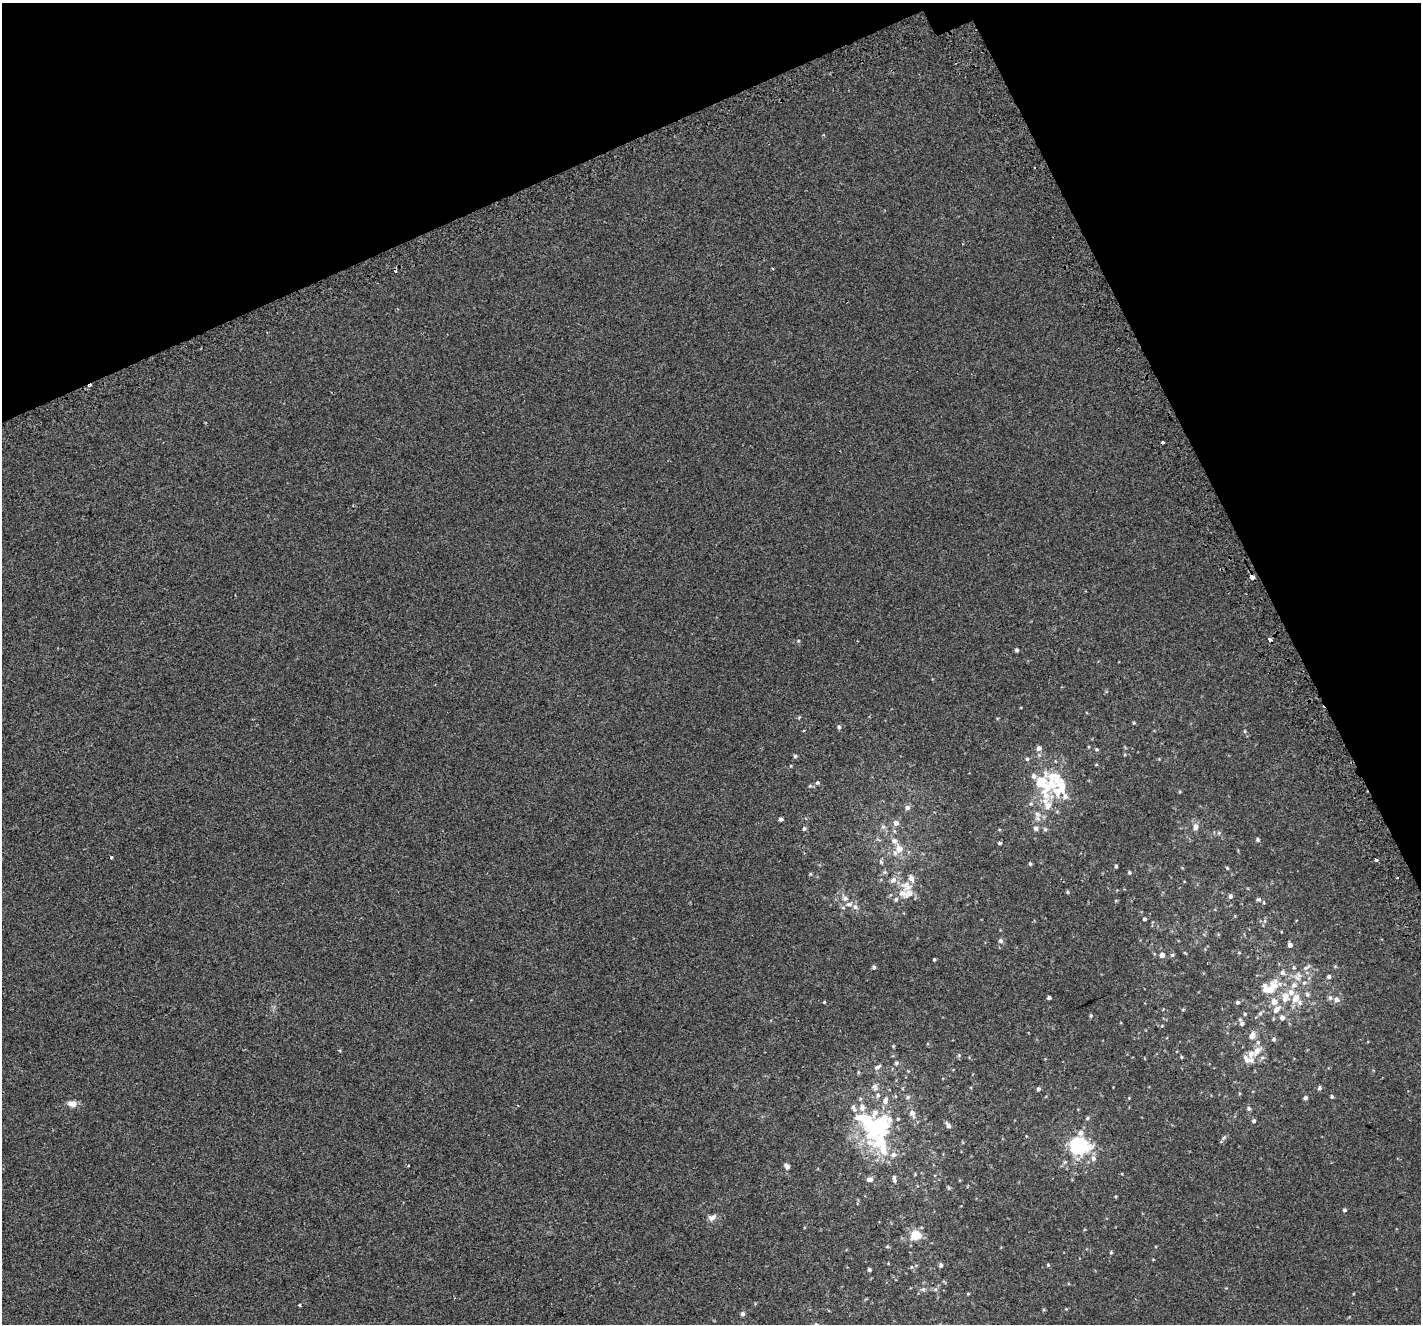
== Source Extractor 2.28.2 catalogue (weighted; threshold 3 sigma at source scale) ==
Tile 3 of 4 x 4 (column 3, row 1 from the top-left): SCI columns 2886-4304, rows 4172-5493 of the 5784 x 5641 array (HDU 1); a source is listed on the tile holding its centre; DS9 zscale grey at full resolution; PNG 1423 x 1326 px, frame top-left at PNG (2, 3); no overlay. Shown black and unused: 21% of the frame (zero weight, under 2 of 3 exposures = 3% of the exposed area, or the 3 px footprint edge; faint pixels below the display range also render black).
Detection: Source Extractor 2.28.2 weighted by HDU 2 'WHT'; one run over the whole footprint, this tile lists its part. Background 0.00127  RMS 0.0056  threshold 0.0251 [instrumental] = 3 sigma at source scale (4.5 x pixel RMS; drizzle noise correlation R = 1.50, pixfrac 1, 0.0396/0.0396 arcsec/px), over >= 5 px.
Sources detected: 148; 2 inside a brighter object's white glare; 4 cosmic-ray / hot-pixel residue — not listed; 26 inside a brighter listed object's ellipse — not listed separately; the other 116 listed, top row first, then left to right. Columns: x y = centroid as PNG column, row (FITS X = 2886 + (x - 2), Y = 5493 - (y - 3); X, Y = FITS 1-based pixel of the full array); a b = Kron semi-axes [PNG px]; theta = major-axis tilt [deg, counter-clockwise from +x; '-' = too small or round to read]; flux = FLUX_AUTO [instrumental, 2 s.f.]
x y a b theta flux
1252 577 5 3 - 6.2
1270 639 3 3 - 2.7
798 641 5 3 - 0.51
1017 650 5 5 - 0.91
1134 723 5 3 - 0.52
839 727 5 5 - 0.99
1245 731 5 3 - 0.56
1038 748 7 6 - 1.8
1097 749 5 4 - 0.64
795 756 5 4 - 0.91
1027 759 5 4 - 0.81
1034 776 8 6 -77 1.7
817 782 5 5 - 0.91
1048 786 32 16 50 18
1065 796 8 8 - 2.5
908 808 6 6 - 1.7
1037 814 9 7 -39 2.4
781 819 4 4 - 1.2
896 823 6 6 - 2.4
883 827 6 6 - 1.2
1195 827 9 6 85 2.5
1036 828 7 6 - 1.3
804 829 5 5 - 0.88
1045 829 6 6 - 0.89
1219 833 6 4 -73 0.64
1258 840 5 4 - 0.89
1000 843 5 4 - 0.72
899 849 14 10 -71 5.1
111 857 3 3 - 0.9
1376 860 3 3 - 0.93
881 862 6 5 - 0.85
1030 864 5 4 - 0.68
1116 866 4 3 - 0.77
1227 868 5 4 - 0.55
1129 872 4 4 - 0.75
1397 877 3 2 - 0.69
906 886 18 13 -40 6.9
1068 892 5 4 - 0.68
1230 896 6 5 - 1.2
845 898 10 7 -48 2.6
896 899 7 5 75 1
1258 899 8 4 0 0.9
855 907 7 6 - 1.7
1144 919 4 4 - 0.85
1001 941 6 6 - 1.3
1290 945 5 4 - 1.8
1239 953 5 3 - 0.42
1162 955 5 5 - 2.7
1172 955 5 5 - 0.78
934 959 4 3 - 0.55
874 967 5 5 - 0.98
1294 968 5 3 - 0.49
1306 968 11 5 29 1.5
1282 972 7 6 - 1.6
1329 977 5 5 - 1.3
1297 978 13 6 -41 3.2
1275 985 20 10 7 6.5
1307 994 6 6 - 1.1
1285 995 12 9 -59 4.5
1049 998 4 3 - 1.2
1296 998 10 8 75 6
1337 1000 7 6 - 1.7
824 1002 4 3 - 0.46
1238 1002 5 5 - 0.96
1274 1002 7 7 - 4.1
1276 1009 11 7 46 3.1
1260 1013 6 5 - 0.98
1245 1014 5 5 - 0.67
1091 1016 5 4 - 0.63
1282 1018 6 5 - 2.1
1242 1023 7 6 - 1.6
1252 1036 8 7 - 3.5
1274 1039 5 5 - 0.93
893 1046 4 4 - 0.55
1257 1051 14 8 48 4.5
1181 1057 5 3 - 0.48
1247 1059 15 9 -18 4.6
896 1063 6 5 - 0.86
877 1067 11 5 32 1.6
858 1072 5 3 - 0.58
875 1087 10 7 -84 2.1
1319 1088 6 5 - 1
1038 1089 4 4 - 1
895 1096 5 3 - 0.5
908 1097 6 5 - 0.93
1332 1097 4 4 - 0.87
1305 1098 5 5 - 1.2
885 1100 11 7 76 2.7
72 1104 12 8 -2 3.1
1249 1109 6 5 - 1
912 1113 10 7 -66 2.8
1087 1118 5 4 - 0.71
1254 1121 5 4 - 0.72
948 1125 8 4 -62 1.7
878 1128 22 11 43 51
1081 1133 8 7 - 2.2
1224 1138 7 5 48 1.1
881 1143 58 31 -51 42
1079 1146 10 8 -3 85
1093 1158 8 7 - 2.2
408 1165 3 2 - 0.48
787 1166 7 5 -45 1.5
870 1179 8 6 8 2
1344 1210 5 4 - 0.88
712 1218 12 7 30 2.4
916 1235 11 9 5 10
887 1247 6 3 19 0.58
1111 1252 5 4 - 0.59
941 1265 7 4 -89 0.94
1048 1265 4 4 - 0.57
911 1267 5 3 - 0.53
869 1269 4 4 - 0.96
923 1289 6 5 - 1
968 1294 5 3 - 0.45
300 1305 3 3 - 0.9
743 1314 5 4 - 1.4
Overlapping masked pixels (flux is a lower limit): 1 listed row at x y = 1252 577